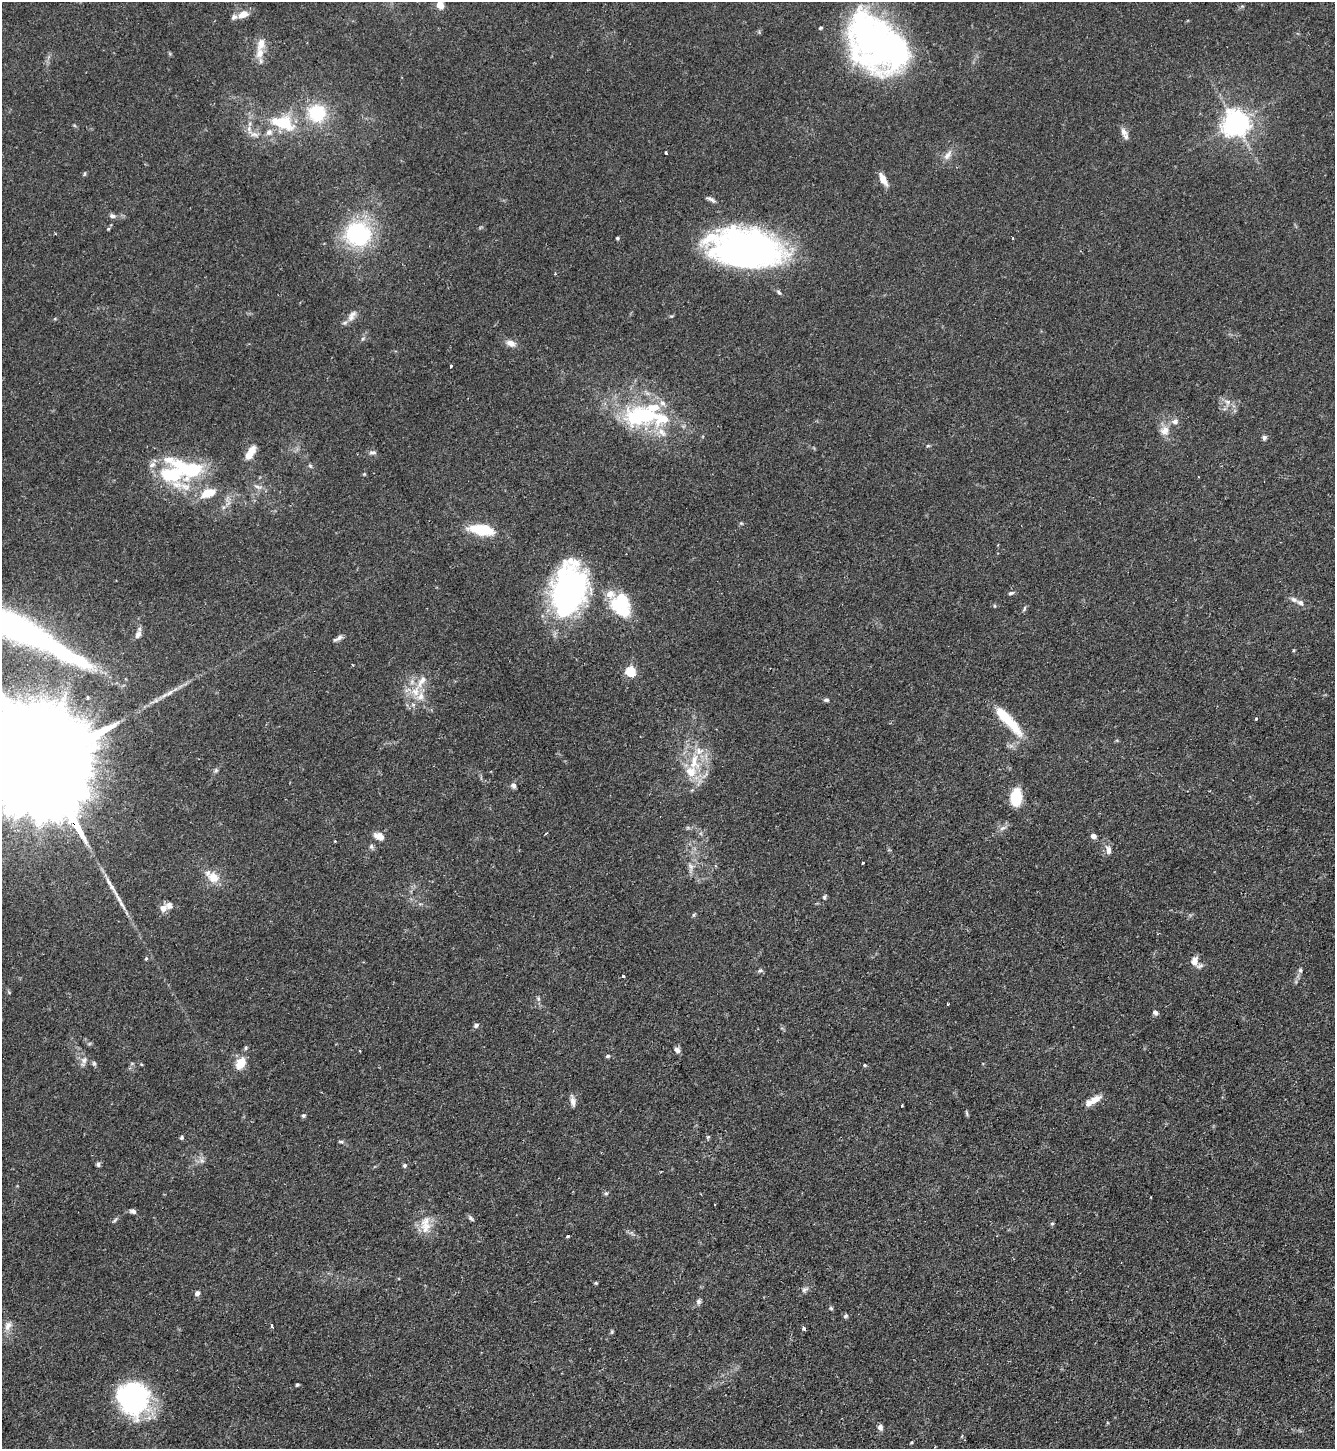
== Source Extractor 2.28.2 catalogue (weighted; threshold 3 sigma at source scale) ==
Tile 6 of 4 x 4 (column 2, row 2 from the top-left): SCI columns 1489-2821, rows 2895-4341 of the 5781 x 5789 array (HDU 1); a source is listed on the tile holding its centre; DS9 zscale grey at full resolution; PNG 1337 x 1451 px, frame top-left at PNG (2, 2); no overlay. Shown black and unused: <1% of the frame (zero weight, under 2 of 3 exposures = <1% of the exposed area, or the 3 px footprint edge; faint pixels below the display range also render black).
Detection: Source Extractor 2.28.2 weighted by HDU 2 'WHT'; one run over the whole footprint, this tile lists its part. Background 0.06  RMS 0.0054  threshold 0.0242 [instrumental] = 3 sigma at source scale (4.5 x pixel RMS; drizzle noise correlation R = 1.50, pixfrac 1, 0.05/0.05 arcsec/px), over >= 5 px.
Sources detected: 145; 2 inside a brighter object's white glare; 1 cosmic-ray / hot-pixel residue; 1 long thin detection or spike segment (spike, bleed or trail) — not listed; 22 inside a brighter listed object's ellipse — not listed separately; the other 119 listed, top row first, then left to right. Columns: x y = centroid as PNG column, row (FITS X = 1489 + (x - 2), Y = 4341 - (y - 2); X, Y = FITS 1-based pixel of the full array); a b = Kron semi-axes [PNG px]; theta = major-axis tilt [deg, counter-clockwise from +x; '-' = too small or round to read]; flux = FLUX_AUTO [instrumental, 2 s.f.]
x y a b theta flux
440 5 5 5 - 15
243 14 14 9 21 5.2
877 44 66 44 -43 210
260 53 15 11 70 6.3
317 113 19 19 - 26
283 123 25 16 -16 23
1235 123 8 8 - 630
1124 132 13 8 -68 3.2
254 134 12 7 -14 3.2
666 153 3 3 - 1.5
947 155 16 7 54 3.6
84 174 6 3 71 0.67
883 179 14 6 -62 5.9
711 199 13 4 -25 1.8
112 216 8 5 -14 1.7
108 229 5 4 - 0.61
358 234 29 26 -20 56
617 238 4 3 - 0.71
1012 239 3 3 - 1.9
746 248 71 36 -7 200
779 292 8 5 -47 1.1
352 316 18 8 60 3.9
363 338 6 4 20 0.81
511 343 12 8 -24 3.8
451 366 3 3 - 1
1227 402 9 7 -1 2.5
641 415 42 23 6 58
1175 421 8 7 - 2.3
1164 431 14 12 40 5.3
1264 437 7 5 67 1.3
373 452 12 4 0 1.3
250 453 20 9 60 6.3
310 466 6 5 - 0.92
189 469 49 20 -13 41
364 474 4 4 - 0.56
258 487 12 5 -21 2.1
208 493 18 9 20 11
223 507 6 4 -72 0.97
741 523 6 3 -18 0.62
482 530 27 11 -9 21
569 590 47 28 80 160
1011 593 8 5 11 1.2
1300 603 10 6 -34 2.3
621 605 25 18 -77 37
995 606 5 3 - 0.59
1024 609 8 3 61 0.88
138 634 12 7 61 2.8
339 637 10 7 34 2
59 651 131 28 -30 120
631 671 5 5 - 41
415 691 14 11 86 7.8
169 693 20 5 37 4
88 697 4 3 - 1.1
826 700 7 5 -1 1
1256 719 3 3 - 0.94
1008 720 45 10 -48 21
694 761 27 13 -88 17
41 763 83 21 -62 36000
216 770 6 5 - 0.95
513 786 7 6 - 1.6
1016 797 17 10 85 19
1003 828 11 5 24 2.1
546 834 4 2 - 0.56
379 836 14 8 -27 4.2
1093 836 6 5 - 2.5
371 846 8 6 -89 1.2
1108 850 12 7 -84 3
863 863 3 3 - 1.4
691 867 12 7 -68 2.8
213 877 15 12 -37 8.4
824 897 7 5 75 0.98
163 908 10 9 - 3.6
693 915 6 4 71 0.69
146 959 5 4 - 0.66
1195 961 10 8 80 4.3
760 970 8 5 35 1.1
1300 970 7 5 -76 1.2
623 976 3 3 - 0.77
538 998 7 5 -79 1.1
948 1004 3 3 - 0.69
1155 1012 8 6 -47 1.5
476 1025 7 6 - 1.4
246 1048 6 5 - 0.88
677 1050 8 6 -54 2.1
608 1056 6 4 17 0.93
84 1060 8 7 - 2.3
94 1063 6 5 - 0.98
241 1063 15 10 58 9.2
865 1065 5 4 - 0.69
1094 1100 18 8 28 5.6
573 1101 13 6 -80 2.7
967 1113 9 3 -79 0.8
303 1115 5 5 - 1
182 1137 5 5 - 0.87
341 1142 8 4 0 0.84
202 1161 7 4 -19 1.3
98 1164 6 5 - 1.3
405 1165 5 5 - 0.98
606 1193 6 5 - 0.92
714 1204 2 2 - 0.46
133 1211 7 5 -17 1.8
471 1218 10 5 -44 1.2
115 1220 8 4 53 0.93
426 1222 23 15 86 9.7
1052 1223 5 5 - 0.82
567 1236 3 3 - 1.8
596 1283 5 4 - 0.69
805 1289 10 6 31 1.8
197 1293 6 5 - 1.9
699 1302 8 6 64 1.5
831 1308 5 4 - 0.86
845 1316 6 5 - 1.1
8 1326 14 9 70 3.7
272 1326 3 3 - 2.4
804 1328 3 3 - 1.9
612 1332 6 4 70 0.72
297 1385 4 3 - 0.83
135 1399 38 29 -56 78
880 1427 7 6 - 1.9
Overlapping masked pixels (flux is a lower limit): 1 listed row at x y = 41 763
Isophote crosses this tile's border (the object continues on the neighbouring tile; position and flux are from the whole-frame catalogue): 2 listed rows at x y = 440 5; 41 763